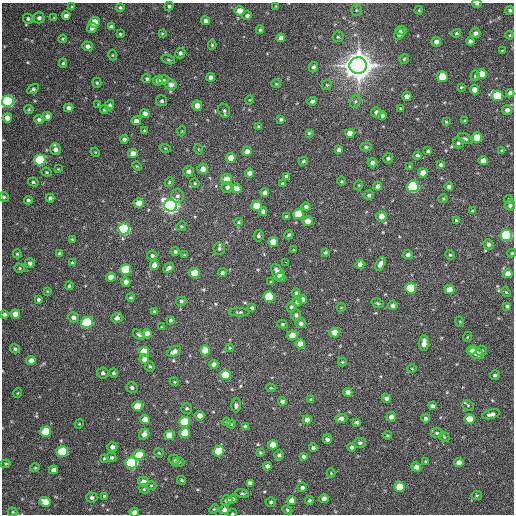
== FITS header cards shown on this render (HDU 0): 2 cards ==
NAXIS1  =                  512 / Axis length
NAXIS2  =                  512 / Axis length

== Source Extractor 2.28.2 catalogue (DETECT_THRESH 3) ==
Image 512 x 512 px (HDU 0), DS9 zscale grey, 1 PNG px = 1 image px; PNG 516 x 516 px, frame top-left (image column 1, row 512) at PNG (2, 3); each listed source drawn as its Kron ellipse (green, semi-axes under 4 px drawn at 4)
Background 128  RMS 11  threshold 34.5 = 3 sigma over >= 5 px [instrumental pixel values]
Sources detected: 327; all 327 listed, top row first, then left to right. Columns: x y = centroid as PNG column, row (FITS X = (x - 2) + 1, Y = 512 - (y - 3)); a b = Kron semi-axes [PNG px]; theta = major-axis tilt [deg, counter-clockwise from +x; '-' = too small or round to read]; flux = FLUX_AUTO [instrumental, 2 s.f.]
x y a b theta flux
477 4 4 3 - 1.3e+03
169 6 4 4 - 1.3e+03
276 6 3 3 - 6.0e+02
72 7 4 3 - 7.9e+02
120 7 4 4 - 1.2e+03
356 10 5 5 - 1.2e+03
419 10 4 3 - 6.9e+02
510 10 4 4 - 1.4e+03
240 11 5 5 - 7.4e+03
66 16 4 4 - 3.6e+03
247 16 5 4 - 2.3e+03
39 18 5 5 - 2.1e+03
54 18 4 3 - 6.9e+02
28 19 5 5 - 1.4e+03
205 21 4 4 - 2.3e+03
94 22 5 5 - 1.3e+04
111 27 4 4 - 2.3e+03
92 28 5 4 - 3.4e+03
260 30 4 4 - 1.2e+03
401 30 6 4 10 2.2e+03
162 33 4 4 - 7.2e+02
456 33 5 4 - 1.0e+03
475 33 5 4 - 2.7e+03
120 34 3 3 - 8.6e+02
399 34 6 5 - 2.1e+03
510 35 4 3 - 6.7e+02
338 37 5 5 - 1.3e+03
281 38 4 4 - 3.2e+03
63 39 4 3 - 7.3e+02
470 41 4 4 - 2.5e+03
436 42 5 4 - 3.0e+03
212 45 4 4 - 1.1e+03
87 46 5 4 - 2.6e+03
502 51 4 2 - 6.0e+02
180 53 5 5 - 2.1e+03
113 55 5 3 - 6.7e+02
404 59 5 5 - 1.1e+03
168 60 7 4 -19 1.1e+03
63 63 4 4 - 1.1e+03
358 66 8 8 - 1.5e+06
313 67 5 4 - 2.0e+03
482 74 5 5 - 1.1e+04
475 76 5 4 - 9.8e+02
210 77 4 4 - 2.6e+03
442 77 5 5 - 1.5e+04
147 79 4 4 - 1.4e+03
164 80 6 4 18 1.3e+03
158 81 5 5 - 4.6e+03
97 83 5 4 - 1.1e+03
276 84 5 4 - 7.8e+02
171 85 5 5 - 4.7e+03
327 85 5 4 - 1.1e+03
461 87 4 3 - 7.6e+02
33 89 6 4 33 1.7e+03
475 90 4 4 - 6.4e+03
510 93 4 4 - 2.6e+03
407 96 4 4 - 4.4e+03
497 96 5 5 - 3.9e+04
249 100 4 3 - 6.3e+02
8 101 6 5 - 1.1e+05
162 101 5 5 - 1.4e+03
312 101 5 4 - 1.6e+03
355 101 7 5 70 1.6e+03
98 104 4 4 - 6.3e+02
109 105 5 4 - 1.9e+03
197 105 5 5 - 5.4e+03
69 108 5 4 - 2.9e+03
400 108 4 3 - 6.2e+02
29 109 4 4 - 8.5e+02
104 109 5 4 - 9.2e+02
507 110 5 5 - 2.6e+03
224 111 7 5 -65 1.7e+03
376 112 5 5 - 2.2e+03
145 114 4 4 - 4.1e+03
382 115 4 4 - 2.1e+03
47 116 4 4 - 3.8e+03
7 118 4 4 - 4.9e+03
39 119 5 4 - 2.3e+03
281 119 4 3 - 1.5e+03
136 121 5 4 - 4.1e+03
465 121 3 3 - 9.1e+02
446 122 4 3 - 7.6e+02
258 126 3 3 - 9.1e+02
144 131 4 3 - 9.8e+02
182 131 5 3 - 6.6e+02
309 133 3 3 - 8.9e+02
350 133 5 4 - 7.3e+03
477 137 5 5 - 1.2e+04
124 139 4 4 - 2.2e+03
465 139 8 4 -30 1.6e+03
458 143 5 5 - 1.6e+03
366 147 5 4 - 1.3e+03
165 148 5 3 - 7.9e+02
56 149 6 5 - 3.5e+03
198 149 5 3 - 6.4e+02
339 150 4 4 - 3.1e+03
502 150 4 3 - 1.0e+03
247 151 5 4 - 4.4e+03
428 151 3 3 - 1.1e+03
95 152 5 4 - 6.7e+02
133 154 5 4 - 6.4e+03
417 155 4 3 - 1.3e+03
231 158 5 5 - 8.6e+03
388 158 5 5 - 1.4e+03
40 160 5 5 - 6.4e+04
303 161 5 4 - 1.1e+03
483 161 5 4 - 5.8e+03
372 163 5 4 - 2.5e+03
441 165 4 4 - 1.4e+03
137 166 5 4 - 7.5e+02
410 166 3 3 - 7.4e+02
58 169 3 3 - 6.3e+02
203 169 5 5 - 5.2e+03
188 171 5 5 - 3.0e+03
47 172 5 4 - 9.7e+02
250 173 4 4 - 4.5e+03
423 173 5 4 - 7.3e+03
287 176 4 4 - 2.1e+03
226 180 5 5 - 1.1e+04
342 181 5 3 - 7.5e+02
33 182 5 4 - 1.2e+03
169 182 5 4 - 1.0e+03
195 183 5 4 - 8.7e+02
282 184 3 3 - 1.4e+03
359 185 5 3 - 6.7e+02
378 186 4 4 - 2.4e+03
449 186 4 4 - 2.6e+03
227 187 6 5 - 2.5e+03
413 187 5 5 - 9.6e+04
236 188 5 5 - 5.3e+03
265 193 4 4 - 2.8e+03
369 195 5 4 - 1.5e+03
177 196 7 6 - 2.2e+03
4 197 5 4 - 1.5e+03
50 198 4 4 - 2.0e+03
443 199 4 4 - 8.7e+02
509 199 4 4 - 1.0e+03
28 200 4 4 - 1.6e+03
139 203 5 4 - 8.3e+03
510 205 5 5 - 2.2e+03
170 206 6 6 - 4.1e+05
257 206 5 5 - 1.7e+04
306 207 4 4 - 2.1e+03
472 211 4 3 - 9.5e+02
263 212 4 4 - 2.6e+03
298 214 5 5 - 2.3e+04
381 216 5 5 - 7.4e+03
287 217 4 4 - 1.6e+03
308 221 5 5 - 7.5e+03
457 221 4 3 - 1.5e+03
238 222 4 4 - 7.9e+02
181 226 5 4 - 9.3e+02
124 229 6 5 - 1.3e+05
289 235 4 4 - 1.1e+03
506 235 5 5 - 8.9e+04
258 236 6 5 - 1.5e+03
72 239 4 3 - 8.0e+02
273 242 5 5 - 1.1e+04
488 244 5 5 - 2.2e+03
219 248 6 6 - 1.6e+03
294 250 3 2 - 7.8e+02
175 251 4 4 - 1.4e+03
325 252 4 4 - 1.2e+03
512 253 4 3 - 8.9e+02
17 254 4 4 - 9.5e+02
59 254 4 4 - 1.8e+03
184 255 4 4 - 6.8e+02
408 255 4 4 - 2.5e+03
450 255 5 4 - 8.9e+02
152 256 5 5 - 1.7e+03
285 262 3 2 - 2.1e+03
30 263 5 5 - 2.5e+03
73 263 4 3 - 1.1e+03
360 264 4 4 - 3.1e+03
380 264 7 4 63 3.8e+03
154 265 4 4 - 5.6e+03
20 268 5 4 - 1.1e+03
169 268 6 4 44 2.8e+03
126 270 5 5 - 3.7e+04
277 272 8 5 -62 5.0e+03
194 273 5 5 - 1.7e+04
222 273 4 4 - 1.9e+03
508 274 4 4 - 7.2e+03
111 277 5 4 - 5.6e+03
280 277 5 5 - 1.1e+04
126 282 4 4 - 3.6e+03
271 282 4 3 - 7.4e+02
69 286 4 4 - 1.2e+03
411 288 5 5 - 4.4e+04
450 290 5 4 - 1.1e+04
47 291 4 3 - 6.9e+02
506 292 5 3 - 7.6e+02
296 293 4 4 - 1.2e+03
131 297 4 3 - 8.6e+02
269 297 5 5 - 4.5e+04
38 299 4 3 - 1.4e+03
302 299 5 4 - 4.7e+03
181 301 5 4 - 1.5e+03
297 302 5 4 - 1.7e+03
378 303 6 4 -20 1.1e+03
393 305 5 4 - 2.2e+03
507 306 4 3 - 1.2e+03
291 307 5 4 - 1.5e+03
252 308 4 4 - 1.4e+03
341 308 4 3 - 5.4e+02
154 311 3 3 - 1.3e+03
239 312 10 4 -2 1.5e+03
4 314 4 4 - 1.9e+03
15 314 5 4 - 7.6e+03
296 315 5 5 - 1.8e+03
73 317 6 5 - 3.2e+03
117 318 5 5 - 2.9e+03
171 320 4 3 - 1.4e+03
87 322 6 5 - 6.7e+04
460 322 5 3 - 7.3e+02
301 323 5 5 - 3.0e+03
282 324 5 4 - 1.1e+03
162 327 4 4 - 6.2e+02
147 333 4 4 - 4.6e+03
334 333 5 5 - 7.6e+03
139 335 7 4 -33 1.6e+03
292 335 5 5 - 8.7e+03
467 337 5 3 - 5.8e+02
424 343 8 4 87 6.3e+03
300 344 5 4 - 8.1e+03
230 348 4 4 - 6.9e+02
15 349 5 4 - 1.3e+03
205 350 5 5 - 1.2e+04
472 350 5 4 - 3.6e+03
174 351 7 5 29 3.6e+03
481 351 5 5 - 1.8e+03
144 352 5 5 - 2.4e+04
476 353 8 5 -25 5.5e+03
144 359 5 4 - 4.2e+03
31 360 5 4 - 4.3e+03
342 362 4 4 - 8.0e+02
214 364 4 4 - 3.3e+03
150 366 5 4 - 1.2e+03
412 368 4 3 - 6.1e+02
103 373 6 5 - 2.0e+03
113 373 4 4 - 1.1e+03
225 375 5 5 - 2.0e+04
495 375 4 4 - 1.9e+03
174 382 4 4 - 6.9e+02
132 387 6 5 - 1.7e+03
271 388 4 3 - 6.5e+02
348 392 4 4 - 3.6e+03
18 393 4 3 - 5.1e+02
386 398 5 4 - 2.7e+03
311 400 4 3 - 1.1e+03
282 401 4 4 - 2.3e+03
236 405 7 5 -90 2.0e+03
468 405 6 5 - 1.1e+03
137 406 5 5 - 1.7e+04
432 406 4 4 - 2.3e+03
187 408 5 5 - 1.4e+03
491 414 9 4 15 3.5e+03
199 416 5 5 - 4.6e+03
391 417 5 4 - 4.3e+03
341 418 6 4 3 3.0e+03
426 418 4 4 - 1.9e+03
470 419 5 5 - 1.2e+04
145 420 5 4 - 7.0e+03
307 420 4 4 - 5.9e+03
184 422 5 5 - 3.1e+04
227 422 4 4 - 1.2e+03
357 422 4 3 - 1.5e+03
79 424 5 4 - 6.5e+02
231 424 4 4 - 8.5e+02
245 427 4 4 - 2.9e+03
46 432 5 5 - 2.6e+04
185 433 5 5 - 1.9e+04
437 433 6 5 - 1.5e+03
144 434 5 5 - 4.1e+03
169 435 5 5 - 1.2e+04
387 435 4 3 - 7.3e+02
444 437 6 4 -45 9.8e+02
327 439 5 4 - 3.0e+03
360 443 6 5 - 1.5e+03
273 445 5 4 - 8.8e+03
112 447 5 4 - 3.2e+03
351 447 4 4 - 1.9e+03
313 448 4 4 - 1.8e+03
62 451 6 5 - 3.4e+04
219 451 5 5 - 3.3e+04
260 452 4 3 - 1.0e+03
159 453 5 4 - 7.4e+02
139 455 5 5 - 1.8e+04
279 455 4 4 - 2.2e+03
303 456 4 4 - 2.4e+03
112 457 5 4 - 1.6e+03
104 458 4 3 - 8.5e+02
174 460 6 4 -31 1.8e+03
426 461 4 3 - 8.3e+02
178 462 6 4 4 1.3e+03
459 462 4 4 - 5.3e+03
131 463 6 5 - 1.2e+05
6 464 5 4 - 1.1e+03
267 466 4 4 - 2.5e+03
416 467 5 4 - 4.0e+03
35 468 4 4 - 8.7e+02
53 470 4 4 - 3.4e+03
331 473 4 4 - 7.4e+02
181 480 5 4 - 1.2e+03
143 482 5 5 - 4.9e+03
250 483 4 4 - 2.4e+03
151 486 5 3 - 8.1e+02
302 487 5 4 - 2.0e+03
400 487 5 5 - 1.7e+04
144 489 5 4 - 8.9e+02
242 493 7 4 -13 1.2e+03
477 495 5 4 - 1.1e+03
104 496 4 3 - 8.6e+02
92 498 5 5 - 2.0e+03
232 499 4 4 - 3.5e+03
324 499 4 4 - 4.6e+03
227 500 6 5 - 2.5e+03
291 500 4 4 - 5.4e+03
309 501 4 4 - 1.3e+03
45 502 6 5 - 9.8e+03
271 502 5 4 - 1.4e+03
214 509 5 3 - 7.9e+02
224 509 5 4 - 2.7e+03
287 510 5 4 - 1.0e+03
13 512 5 4 - 9.2e+02
134 512 4 4 - 4.0e+03
232 513 5 3 - 7.7e+02
At the frame edge (FLAGS 8, measured only in part): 7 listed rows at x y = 477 4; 8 101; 4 197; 512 253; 4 314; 134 512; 232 513